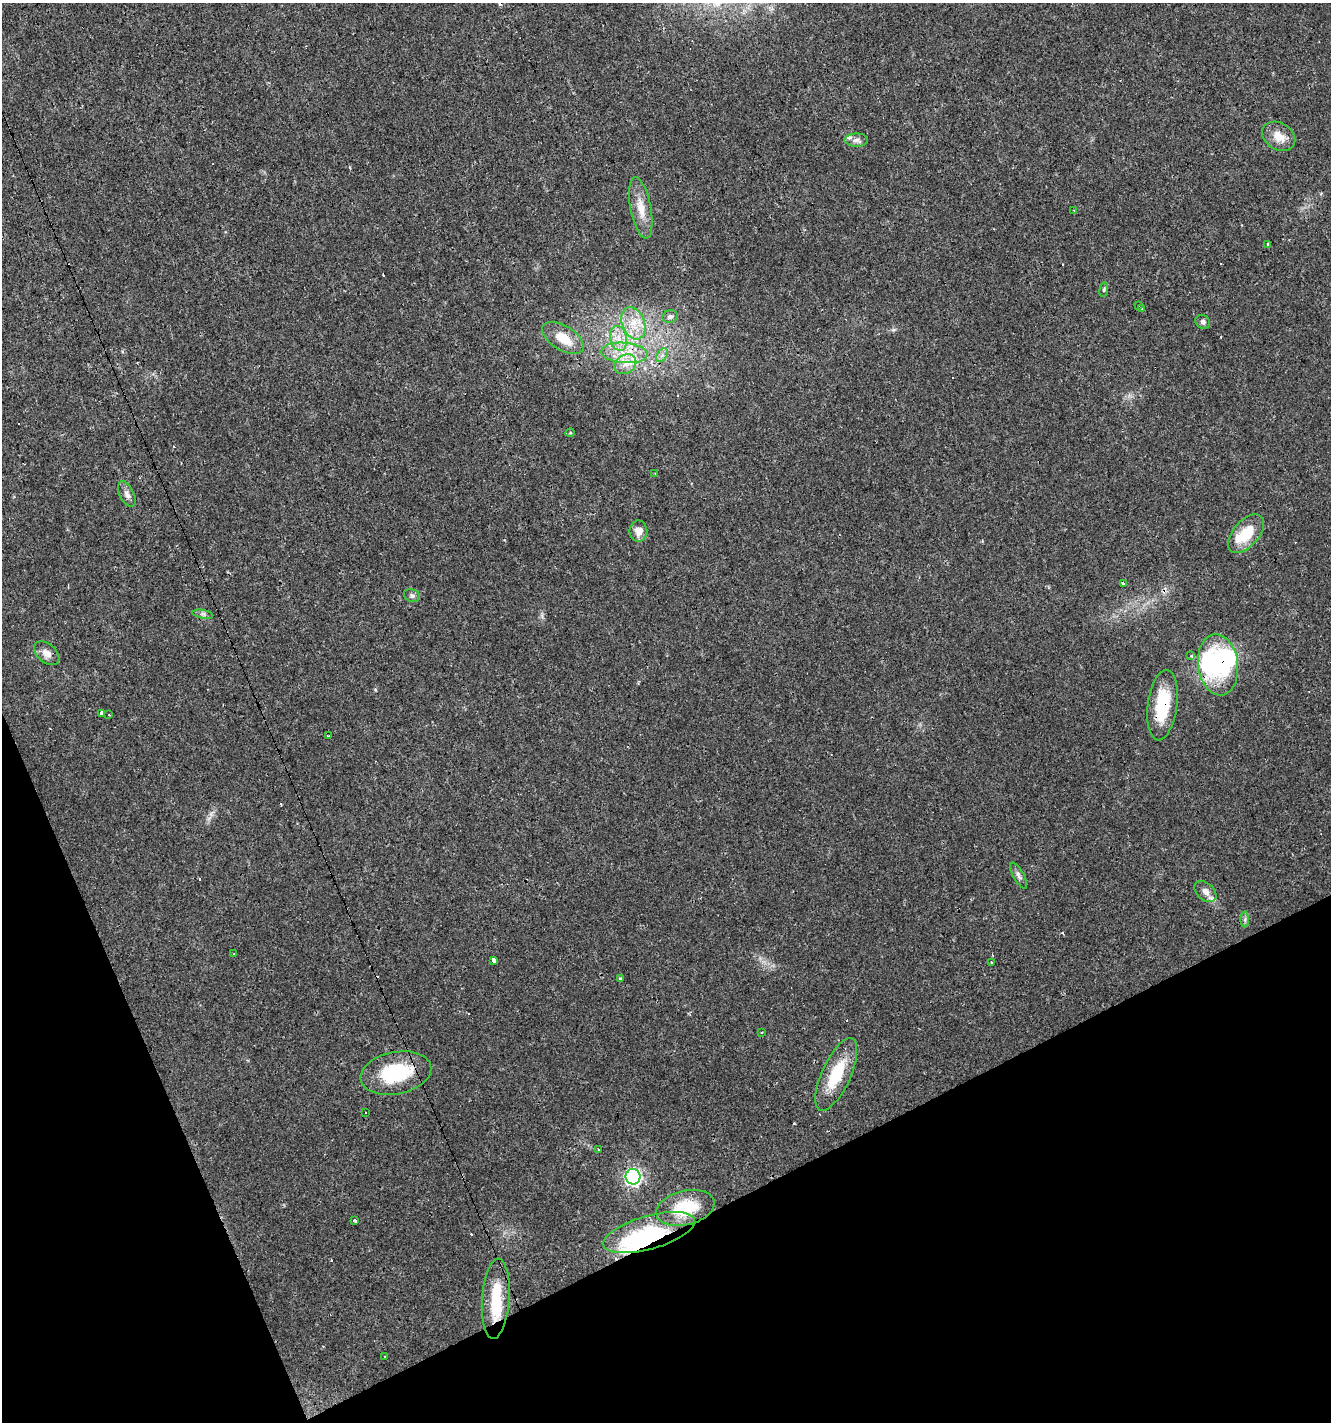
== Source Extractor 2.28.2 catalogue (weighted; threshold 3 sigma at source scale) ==
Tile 14 of 4 x 4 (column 2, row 4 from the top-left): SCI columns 1476-2804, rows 1-1420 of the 5550 x 5682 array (HDU 1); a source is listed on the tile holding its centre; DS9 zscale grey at full resolution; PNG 1333 x 1424 px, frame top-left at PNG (2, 3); each listed source drawn as its Kron ellipse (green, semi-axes under 4 px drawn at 4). Shown black and unused: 20% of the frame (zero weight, under 3 of 4 exposures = <1% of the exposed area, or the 3 px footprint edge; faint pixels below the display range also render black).
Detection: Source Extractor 2.28.2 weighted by HDU 2 'WHT'; one run over the whole footprint, this tile lists its part. Background 0.0143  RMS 0.0028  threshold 0.0127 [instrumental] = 3 sigma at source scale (4.5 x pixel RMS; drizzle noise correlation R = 1.50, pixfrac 1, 0.0396/0.0396 arcsec/px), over >= 5 px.
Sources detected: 75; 6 inside a brighter object's white glare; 16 cosmic-ray / hot-pixel residue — neither listed nor drawn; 4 inside a brighter listed object's ellipse — not listed separately; the other 49 listed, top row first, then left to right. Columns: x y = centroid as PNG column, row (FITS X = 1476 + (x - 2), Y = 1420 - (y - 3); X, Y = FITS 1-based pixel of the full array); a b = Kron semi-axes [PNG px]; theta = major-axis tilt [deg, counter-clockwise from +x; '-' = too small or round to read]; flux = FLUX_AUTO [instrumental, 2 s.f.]
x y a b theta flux
1279 136 18 13 -32 3.7
856 140 12 6 1 1.2
641 208 31 10 -79 4.7
1074 210 3 2 - 0.43
1268 244 4 3 - 2.2
1104 290 7 3 82 0.39
1138 305 3 3 - 0.51
1141 309 3 2 - 1.5
670 317 8 6 19 1
1203 322 8 6 -38 0.77
633 323 17 11 -69 5.1
563 338 23 12 -32 6
619 338 12 8 -79 2.8
625 353 23 10 -5 6.2
662 355 7 5 55 0.92
625 364 11 9 34 2.7
570 433 5 3 - 0.28
655 473 3 2 - 0.42
127 494 14 7 -64 1.5
638 531 10 9 - 2.3
1246 534 23 13 49 8.1
1124 584 4 3 - 1.4
412 596 8 6 -22 0.82
203 614 10 3 -10 0.57
47 653 14 9 -40 2.2
1191 656 3 3 - 0.68
1218 665 31 20 -83 17
1162 705 35 14 82 14
102 713 3 3 - 9.7
109 715 3 2 - 0.17
329 736 4 2 - 0.34
1019 876 14 5 -61 0.98
1205 892 13 8 -42 1.8
1245 919 8 4 89 0.63
234 954 3 2 - 0.23
494 961 3 3 - 25
991 963 3 3 - 0.44
620 978 3 3 - 1.2
762 1032 3 2 - 0.28
396 1073 36 21 11 18
836 1074 39 14 66 12
365 1113 3 3 - 0.81
599 1150 3 3 - 1.5
633 1177 7 7 - 74
685 1208 30 17 13 12
355 1220 4 3 - 0.98
649 1233 47 16 16 20
496 1299 40 13 86 11
385 1356 3 2 - 0.4
Overlapping masked pixels (flux is a lower limit): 5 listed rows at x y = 625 364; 1218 665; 1162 705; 396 1073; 649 1233